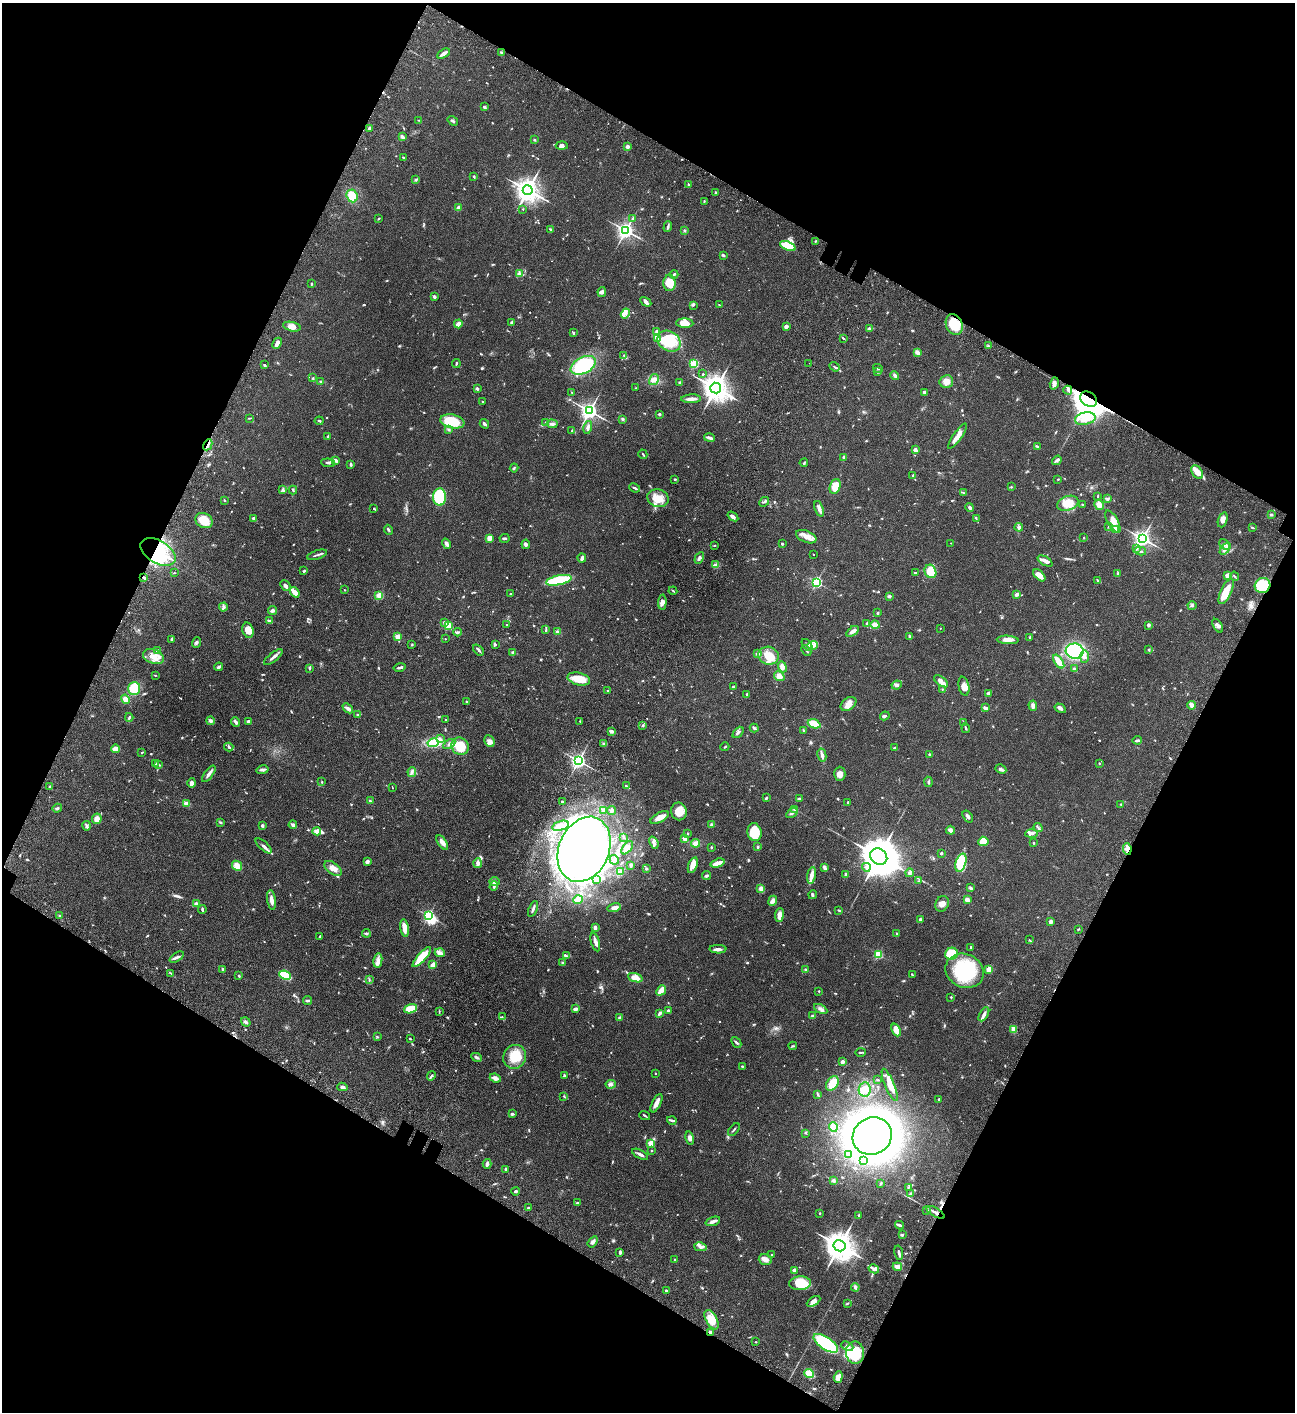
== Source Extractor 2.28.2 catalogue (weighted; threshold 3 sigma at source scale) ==
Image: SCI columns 505-5673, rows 203-5842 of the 6049 x 6047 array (HDU 1 of 3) = the unmasked area's bounding box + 8 px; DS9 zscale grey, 4 x 4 block average (1 PNG px = mean of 4 x 4 image px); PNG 1297 x 1414 px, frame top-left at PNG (2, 3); each listed source drawn as its Kron ellipse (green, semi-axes under 4 px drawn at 4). Shown black and unused: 46% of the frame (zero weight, under 3 of 4 exposures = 13% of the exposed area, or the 3 px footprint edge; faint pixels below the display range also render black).
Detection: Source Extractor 2.28.2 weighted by HDU 2 'WHT'. Background 0.064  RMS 0.0059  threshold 0.0264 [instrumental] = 3 sigma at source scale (4.5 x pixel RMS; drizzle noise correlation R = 1.50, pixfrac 1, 0.05/0.05 arcsec/px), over >= 5 px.
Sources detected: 947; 2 too faint to see at this stretch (4 x 4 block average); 12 inside a brighter object's white glare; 3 cosmic-ray / hot-pixel residue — neither listed nor drawn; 19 coinciding with a brighter row at this scale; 59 inside a brighter listed object's ellipse — not listed separately; of the other 852, all 500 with FLUX_AUTO >= 2.35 (the completeness limit of this list) listed and drawn (352 fainter detections not listed), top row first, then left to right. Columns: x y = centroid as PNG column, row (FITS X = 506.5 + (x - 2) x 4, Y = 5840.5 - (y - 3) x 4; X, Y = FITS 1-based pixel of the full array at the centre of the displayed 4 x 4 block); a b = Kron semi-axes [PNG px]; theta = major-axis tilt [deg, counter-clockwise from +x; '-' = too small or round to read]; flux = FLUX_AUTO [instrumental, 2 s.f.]
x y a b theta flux
501 53 4 3 - 5.9
443 54 7 2 32 21
484 107 3 2 - 7.4
419 120 3 2 - 2.6
453 121 5 2 - 6.1
369 128 2 2 - 8.7
402 137 4 2 - 12
534 140 2 2 - 2.8
562 146 6 4 -3 9.7
627 146 2 2 - 40
403 157 3 2 - 2.4
474 177 3 2 - 3.9
416 180 4 2 - 4.5
688 184 3 2 - 3
528 190 5 4 - 2600
716 193 4 2 - 5.2
352 196 6 5 - 56
704 201 3 2 - 2.5
458 208 2 2 - 74
523 209 2 2 - 2.5
379 219 2 2 - 2.6
632 219 2 2 - 2.5
668 227 5 2 - 6
550 229 4 2 - 3.9
626 230 3 3 - 1200
684 230 3 2 - 4
815 241 2 2 - 2.8
788 246 8 3 -21 100
723 255 3 2 - 5.1
519 274 4 3 - 6.4
674 274 4 2 - 4.8
669 283 8 6 -90 56
311 284 3 2 - 3.1
602 292 5 3 - 7.9
434 297 3 2 - 9
646 302 6 3 -30 9.4
693 305 4 2 - 2.9
719 305 4 2 - 2.4
625 313 5 3 - 13
511 323 3 3 - 5.8
685 323 9 4 -3 35
458 324 4 3 - 19
954 324 11 8 -66 72
292 327 9 4 -12 21
786 327 2 2 - 43
869 329 4 3 - 6.6
657 331 3 2 - 3.5
573 333 2 2 - 6.9
657 338 3 3 - 6.5
844 338 3 2 - 3.2
669 341 12 9 -33 110
277 343 6 3 64 18
988 346 4 2 - 4.9
917 353 4 4 - 8
624 355 2 2 - 3.6
456 363 4 2 - 3.6
809 363 2 2 - 3.3
694 364 2 2 - 270
264 365 2 2 - 5.4
583 365 13 8 27 290
835 367 5 2 - 4.9
878 369 5 2 - 2.4
878 372 4 2 - 7.8
703 374 2 2 - 4.8
895 375 4 3 - 7
312 378 2 2 - 2.4
654 380 6 4 58 16
946 381 7 6 - 28
321 382 3 2 - 4.2
680 383 3 2 - 3.4
1054 383 6 4 73 17
636 388 2 2 - 2.8
716 388 5 5 - 3300
477 389 3 3 - 5.5
1068 390 4 2 - 4.9
924 392 4 3 - 5.9
572 393 3 2 - 2.4
691 399 10 2 2 23
1088 399 9 7 -34 5100
482 401 2 2 - 2.5
589 411 3 3 - 1300
659 414 2 2 - 16
250 418 4 2 - 2.9
622 419 3 2 - 5.6
1085 419 10 6 11 44
319 421 4 2 - 3.5
452 421 12 6 -12 130
546 422 3 2 - 3.1
484 424 5 3 - 7.6
552 424 5 3 - 8.2
588 427 7 4 78 10
448 429 4 2 - 4.5
572 431 3 2 - 4.2
958 436 15 3 55 34
328 437 3 2 - 5.5
710 438 5 2 - 12
208 445 6 2 61 9
1037 446 4 2 - 4.6
915 450 2 2 - 42
643 454 5 2 - 3.5
844 457 4 2 - 4.4
335 460 3 2 - 13
1057 460 5 3 - 7
328 463 7 3 -5 8.5
804 463 4 2 - 3.7
351 464 4 2 - 5.6
514 468 4 2 - 3.5
1197 472 8 5 -57 38
913 476 3 2 - 5.2
675 479 2 2 - 3.8
1058 479 2 2 - 4.8
835 486 8 5 72 50
1011 487 2 2 - 3.1
635 488 5 2 - 5.6
283 489 3 2 - 3.8
293 490 4 2 - 4.4
963 492 2 2 - 2.5
1098 496 3 2 - 2.6
440 497 9 6 -87 150
658 498 11 9 -19 57
1108 499 4 2 - 4.7
224 500 4 2 - 2.8
764 502 5 2 - 4
1068 503 11 7 18 61
1082 504 2 2 - 2.4
1099 505 5 4 - 24
970 508 4 3 - 6.2
374 509 2 2 - 2.9
819 509 8 3 -70 17
1271 515 3 2 - 3.8
733 516 6 3 -36 11
254 518 2 2 - 31
976 519 3 2 - 2.9
1223 520 8 4 71 15
204 521 9 7 -28 55
1113 522 12 5 -61 29
1019 527 4 4 - 7.6
1109 527 2 2 - 3.3
1252 528 4 2 - 3.1
1116 529 3 3 - 31
388 530 5 2 - 4.2
806 537 11 5 -23 27
489 538 4 3 - 21
505 538 5 2 - 6.5
1084 538 2 2 - 7.1
1142 539 3 3 - 1400
951 543 2 2 - 2.5
447 544 5 2 - 14
526 544 4 3 - 7.4
782 544 3 2 - 4.2
1225 545 6 4 -47 12
714 546 3 2 - 2.4
1137 549 3 2 - 3.4
1225 549 7 3 50 13
1140 551 6 2 -14 6.6
158 552 19 11 -31 250
317 555 10 2 17 7.7
813 555 2 2 - 2.7
582 558 4 2 - 8.4
699 558 6 2 61 9.4
1045 561 8 3 -32 16
716 565 2 2 - 3.5
304 571 3 2 - 4.7
930 571 7 5 -65 73
915 572 2 2 - 3.6
174 573 3 2 - 2.4
1118 573 4 2 - 3.6
1039 575 7 4 -46 28
1227 575 2 2 - 62
1234 576 5 2 - 2.7
143 577 3 2 - 4.4
559 580 13 4 12 170
1098 580 4 2 - 4.8
816 582 2 2 - 610
1263 585 8 7 - 150
285 586 6 3 -49 11
344 590 2 2 - 2.4
673 591 4 2 - 2.7
1226 591 13 5 65 64
295 592 6 4 -53 25
510 594 2 2 - 2.7
1017 594 4 2 - 11
379 595 2 2 - 150
889 596 4 2 - 8
662 602 7 4 86 15
1192 606 4 3 - 5.6
223 607 4 3 - 7.9
272 610 4 3 - 10
878 613 3 2 - 3.5
269 621 3 2 - 5.1
444 622 2 2 - 17
867 624 3 2 - 3.9
507 625 2 2 - 4
875 625 4 3 - 19
1149 625 2 2 - 26
448 626 2 2 - 190
1218 626 7 3 -58 9.4
940 628 2 2 - 2.5
248 630 8 5 -74 36
546 630 3 2 - 2.9
852 631 7 3 37 15
458 632 4 2 - 5.4
557 632 4 2 - 4.1
397 636 2 2 - 96
910 637 4 2 - 6.1
1030 638 3 2 - 3.3
171 639 3 2 - 4.2
445 639 2 2 - 3.2
1008 640 11 4 -3 21
197 643 5 3 - 6.2
412 645 3 2 - 3.2
495 645 4 2 - 3.7
807 645 7 3 -52 8.7
812 645 5 3 - 15
1148 649 2 2 - 4.5
157 650 4 2 - 5.1
479 650 6 2 -49 6.4
806 650 6 2 -44 4.1
1075 651 9 7 -3 300
513 652 3 2 - 4.6
758 654 2 2 - 29
768 656 10 9 - 62
153 657 11 7 -20 33
273 657 11 2 39 11
1084 657 6 3 89 13
1059 662 8 3 -55 34
219 667 4 3 - 7.2
399 667 6 2 13 8.9
782 667 6 4 -68 16
309 668 3 2 - 4.9
1074 669 3 2 - 4.7
155 675 2 2 - 2.5
779 676 6 4 -33 24
579 679 11 6 -14 62
941 681 8 4 -37 16
897 685 5 3 - 7.6
964 686 9 5 -78 27
733 687 3 2 - 2.6
134 688 6 6 - 76
942 689 2 2 - 2.4
608 690 3 2 - 2.4
988 693 2 2 - 42
747 694 3 2 - 4.8
125 699 5 4 - 23
467 701 2 2 - 2.6
848 704 9 6 36 22
1192 705 4 3 - 25
1033 706 5 3 - 12
348 708 6 3 -43 8.5
985 708 4 2 - 10
1060 708 6 3 -31 8.6
357 715 2 2 - 11
885 716 5 3 - 5.7
129 717 4 2 - 5.1
446 720 2 2 - 4.1
210 721 4 3 - 8.6
248 721 3 2 - 7.6
580 721 2 2 - 4.1
236 722 5 2 - 10
964 723 2 2 - 2.7
814 724 7 3 -20 63
643 725 2 2 - 2.9
754 728 4 3 - 8.1
966 728 5 2 - 4.9
803 730 3 2 - 2.7
611 731 3 3 - 11
738 732 7 2 48 8.2
440 739 4 2 - 5
1137 740 5 2 - 8.3
489 741 6 4 -63 12
433 743 5 4 - 54
449 744 6 3 34 7.2
604 744 2 2 - 3.2
460 746 9 8 - 73
229 747 4 2 - 7.5
725 747 4 2 - 3.1
895 748 3 2 - 8.9
116 749 4 3 - 24
142 752 3 2 - 2.8
929 754 2 2 - 3.7
822 755 7 3 -78 12
578 761 3 3 - 1100
1099 763 2 2 - 2.9
155 764 3 2 - 2.5
159 765 3 2 - 2.8
1001 769 5 4 - 8.5
263 770 6 3 14 7.5
412 772 5 2 - 6.6
209 774 10 3 54 13
840 774 7 5 89 18
322 782 2 2 - 2.3
928 782 5 2 - 5.3
192 783 5 3 - 15
626 786 4 2 - 7.4
50 787 3 2 - 4.7
392 787 2 2 - 2.4
766 798 3 2 - 4.7
799 799 3 2 - 6.3
370 801 3 2 - 5.5
562 802 2 2 - 9.4
848 802 2 2 - 2.9
186 804 4 3 - 15
1121 804 2 2 - 2.7
57 808 5 2 - 4.8
795 809 3 3 - 8.2
611 810 4 3 - 12
603 811 4 4 - 7.9
679 811 9 8 - 43
792 813 6 3 32 7.9
968 816 7 3 -54 9.1
660 818 10 4 28 23
97 819 5 4 - 19
220 822 3 3 - 3.3
262 825 2 2 - 25
293 825 4 3 - 8.6
712 825 2 2 - 20
86 826 5 3 - 6.7
561 826 8 4 16 29
1038 828 5 2 - 5
950 830 4 3 - 15
317 831 4 2 - 34
754 832 9 7 -80 100
688 833 3 2 - 2.9
1032 834 6 3 2 12
623 838 3 2 - 3
685 838 2 2 - 67
983 841 5 4 - 60
442 842 8 4 -56 21
654 843 6 3 -68 11
696 843 4 4 - 16
1034 843 2 2 - 9
264 846 10 3 -42 12
711 847 3 2 - 3.3
758 847 3 2 - 2.5
627 848 7 4 52 16
584 849 34 25 66 2300
1127 849 6 3 -82 12
941 853 2 2 - 15
879 856 9 7 -37 11000
614 860 5 2 - 4
367 862 3 2 - 16
478 863 5 3 - 11
718 863 7 3 17 32
961 863 9 5 71 120
631 865 4 2 - 5.2
693 865 8 4 71 28
237 866 5 4 - 34
824 867 3 2 - 14
866 867 4 4 - 11
333 868 10 5 -37 25
646 869 3 3 - 4
620 871 3 3 - 4.8
910 873 4 3 - 6.9
846 874 3 2 - 5.2
812 875 8 3 80 18
707 876 4 2 - 6.3
596 880 4 2 - 3.8
918 881 2 2 - 2.4
494 882 5 3 - 7.3
494 886 5 3 - 6.3
971 888 3 2 - 6.4
761 889 4 4 - 13
813 895 4 3 - 5.6
271 900 10 3 -82 20
578 900 5 3 - 23
967 900 3 3 - 17
773 901 5 4 - 11
196 904 3 2 - 10
942 904 8 6 62 20
614 908 7 3 12 14
202 909 4 2 - 5.9
533 909 8 2 67 9.2
839 910 3 2 - 3.8
779 915 7 4 83 24
59 916 3 2 - 4.3
429 916 4 2 - 570
920 919 2 2 - 26
1051 922 3 2 - 10
595 927 3 2 - 16
405 928 8 3 -81 37
1078 929 3 2 - 2.7
366 933 4 2 - 4.9
897 934 3 2 - 5.1
320 936 3 2 - 3.8
1029 940 3 2 - 2.7
595 942 9 3 -74 14
971 947 3 2 - 3.2
718 949 8 3 -2 12
440 953 5 4 - 11
878 954 2 2 - 310
951 954 6 6 - 86
567 956 4 2 - 3.7
177 957 8 3 33 9.3
422 957 13 4 49 81
378 960 7 4 78 14
562 963 3 2 - 3.7
433 965 4 3 - 21
223 969 3 2 - 5.4
989 969 2 2 - 120
806 970 3 3 - 5.4
965 971 19 16 -25 240
171 973 3 2 - 3
285 975 6 4 -25 110
912 975 4 2 - 2.8
239 976 3 2 - 4.4
635 978 7 4 -19 32
369 980 3 2 - 3.7
661 990 5 3 - 51
819 991 2 2 - 6.1
951 997 2 2 - 2.7
308 1000 4 2 - 6.4
410 1009 7 4 17 60
575 1009 4 2 - 12
821 1009 7 3 -29 10
668 1011 2 2 - 30
439 1012 3 2 - 2.5
660 1013 4 2 - 8.5
984 1014 8 3 60 15
813 1016 3 2 - 7.3
502 1017 2 2 - 2.4
619 1017 3 2 - 4
246 1022 5 3 - 9.1
1014 1029 4 3 - 30
896 1030 7 3 -66 64
377 1037 4 2 - 3
410 1039 3 2 - 3.3
736 1042 6 2 -48 5.9
793 1046 4 2 - 3.3
860 1052 5 2 - 4.3
476 1057 5 2 - 6.9
515 1057 12 11 - 72
842 1062 2 2 - 48
742 1066 2 2 - 3.5
655 1073 2 2 - 2.4
564 1075 4 2 - 3.9
431 1076 5 2 - 5.2
495 1078 5 3 - 19
878 1080 3 2 - 2.6
832 1083 8 5 55 58
611 1084 5 3 - 7.3
890 1085 17 4 -68 33
342 1087 5 4 - 9.8
865 1089 7 6 - 23
818 1094 3 2 - 4
564 1096 3 2 - 3.1
938 1100 3 2 - 2.8
656 1103 10 4 64 16
512 1114 3 2 - 7.3
645 1115 5 2 - 3.8
672 1120 5 3 - 6
833 1127 5 4 - 40
734 1130 7 2 51 4.5
805 1133 3 2 - 2.9
872 1136 20 18 28 3100
690 1138 7 3 -77 13
650 1143 2 2 - 120
651 1151 2 2 - 3.7
640 1154 9 2 -28 10
848 1155 3 3 - 11
864 1161 3 3 - 5
487 1164 5 2 - 11
506 1169 3 2 - 4.1
834 1180 3 3 - 7.3
881 1184 3 2 - 2.6
909 1187 4 2 - 4.1
515 1191 4 2 - 5.3
911 1194 4 3 - 5.2
577 1203 3 3 - 4.1
528 1208 3 2 - 4.1
927 1211 3 2 - 3.9
935 1212 10 2 -29 18
820 1213 2 2 - 2.8
859 1215 2 2 - 10
713 1221 7 2 20 14
900 1225 4 2 - 6.4
902 1235 3 2 - 4
593 1242 6 3 55 11
839 1246 6 5 - 4500
700 1247 6 4 -14 9.9
620 1252 3 2 - 6.2
899 1253 7 2 -80 7.8
772 1255 2 2 - 3.5
674 1260 2 2 - 8.2
765 1260 6 5 - 17
897 1267 4 3 - 23
874 1269 5 3 - 8.9
794 1270 2 2 - 47
800 1283 11 7 3 95
855 1287 4 3 - 8.7
666 1291 3 2 - 4.3
813 1301 7 4 32 16
848 1303 3 2 - 2.6
712 1320 10 5 -61 43
710 1332 2 2 - 39
756 1342 2 2 - 2.7
826 1343 14 6 -34 180
847 1346 6 3 -25 11
855 1353 11 9 -88 120
809 1373 5 4 - 43
838 1377 6 4 71 27
Overlapping masked pixels (flux is a lower limit): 8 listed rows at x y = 1088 399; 208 445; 158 552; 143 577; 1263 585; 1127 849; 935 1212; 710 1332
Diffuse or blended objects may show on this block-average render without a row.